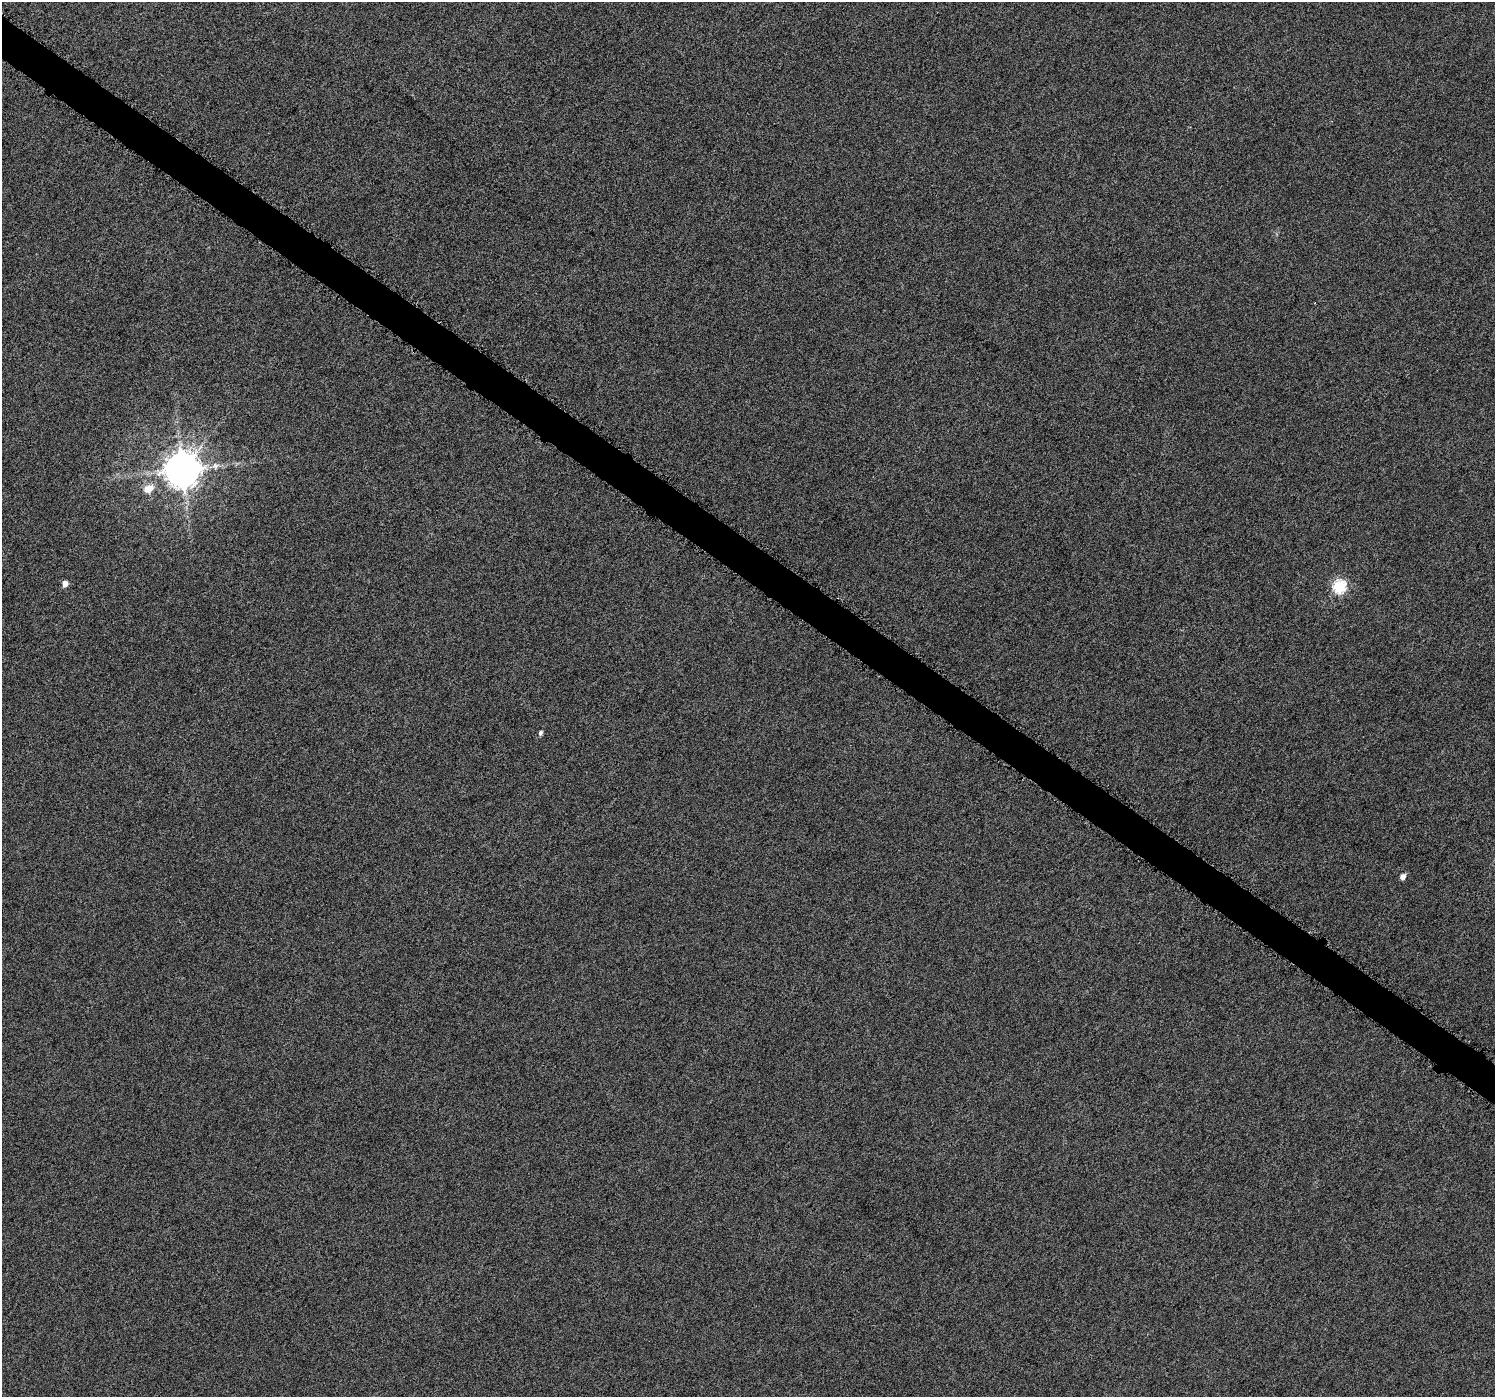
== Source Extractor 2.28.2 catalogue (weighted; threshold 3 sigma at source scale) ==
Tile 11 of 4 x 4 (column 3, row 3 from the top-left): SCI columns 2997-4489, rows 1652-3046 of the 5985 x 6026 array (HDU 1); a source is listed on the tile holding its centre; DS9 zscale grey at full resolution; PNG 1497 x 1399 px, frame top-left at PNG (2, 2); no overlay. Shown black and unused: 3% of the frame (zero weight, under 3 of 6 exposures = <1% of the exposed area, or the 3 px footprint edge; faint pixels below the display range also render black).
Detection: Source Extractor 2.28.2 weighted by HDU 2 'WHT'; one run over the whole footprint, this tile lists its part. Background 0.00113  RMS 0.0038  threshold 0.0154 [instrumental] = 3 sigma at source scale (4.09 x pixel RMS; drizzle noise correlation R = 1.36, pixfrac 0.8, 0.0396/0.0396 arcsec/px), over >= 5 px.
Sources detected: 6; all 6 listed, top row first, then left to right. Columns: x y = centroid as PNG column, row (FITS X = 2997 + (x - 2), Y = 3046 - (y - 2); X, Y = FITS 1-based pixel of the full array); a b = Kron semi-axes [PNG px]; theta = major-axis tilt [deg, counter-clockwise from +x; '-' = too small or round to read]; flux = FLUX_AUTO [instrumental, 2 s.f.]
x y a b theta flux
182 470 10 10 - 900
149 489 13 10 30 4
65 584 5 5 - 2.5
1339 586 6 6 - 48
541 733 5 4 - 0.99
1403 877 5 5 - 2.2